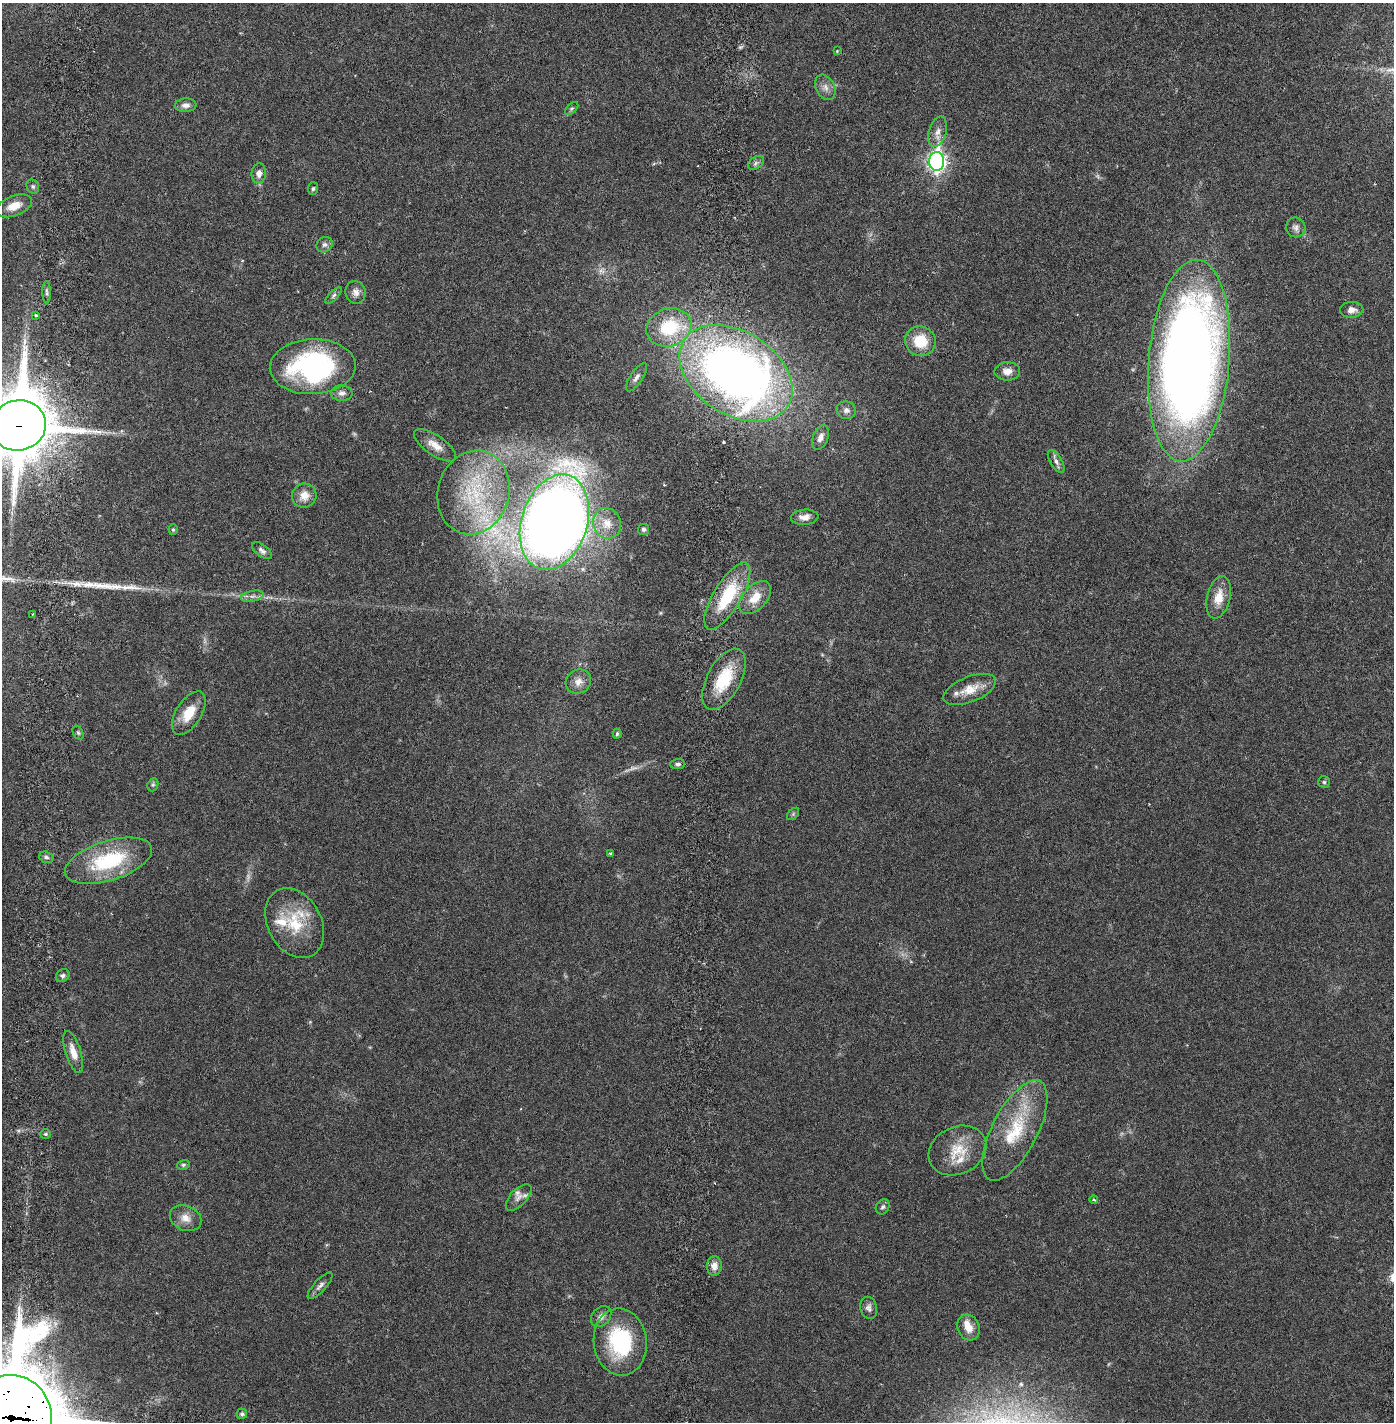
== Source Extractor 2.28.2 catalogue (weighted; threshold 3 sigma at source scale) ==
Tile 11 of 4 x 4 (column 3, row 3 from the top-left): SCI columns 2886-4277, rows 1510-2929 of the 5880 x 5855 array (HDU 1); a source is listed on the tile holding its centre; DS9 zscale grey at full resolution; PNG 1396 x 1424 px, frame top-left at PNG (2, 3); each listed source drawn as its Kron ellipse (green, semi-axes under 4 px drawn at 4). Shown black and unused: <1% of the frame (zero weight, under 2 of 6 exposures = <1% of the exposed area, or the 3 px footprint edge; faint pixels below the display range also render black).
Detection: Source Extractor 2.28.2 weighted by HDU 2 'WHT'; one run over the whole footprint, this tile lists its part. Background 0.021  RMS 0.0033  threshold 0.0135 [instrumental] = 3 sigma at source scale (4.09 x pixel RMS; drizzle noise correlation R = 1.36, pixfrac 0.8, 0.05/0.05 arcsec/px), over >= 5 px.
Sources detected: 90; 6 too faint to see at this stretch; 1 cosmic-ray / hot-pixel residue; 1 long thin detection or spike segment (spike, bleed or trail) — neither listed nor drawn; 6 inside a brighter listed object's ellipse — not listed separately; the other 76 listed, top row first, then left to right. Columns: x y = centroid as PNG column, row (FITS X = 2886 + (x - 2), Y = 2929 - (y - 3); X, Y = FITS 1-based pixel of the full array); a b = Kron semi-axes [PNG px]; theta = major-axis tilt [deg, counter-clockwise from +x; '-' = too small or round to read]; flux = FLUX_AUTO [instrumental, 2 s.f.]
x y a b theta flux
837 51 3 2 - 0.14
825 87 13 9 -63 1.3
186 105 11 6 4 0.99
572 108 8 5 44 0.4
938 132 15 9 74 1.5
937 162 9 7 88 79
756 163 9 6 32 0.59
259 173 10 7 85 1.2
33 187 7 6 - 0.43
313 189 6 5 - 0.35
14 206 19 10 21 2.8
1296 227 10 9 - 0.92
324 245 8 7 - 0.67
47 292 11 4 -89 0.53
356 292 11 10 - 1.2
334 295 10 4 45 0.47
1352 310 12 8 2 1.4
36 315 3 2 - 0.41
669 327 23 18 19 11
920 341 15 15 - 5.7
1189 361 101 40 85 250
313 367 43 27 2 37
1007 371 13 9 2 1.7
736 373 62 41 -33 160
636 377 16 6 55 0.89
342 393 11 8 -2 0.93
846 410 10 9 - 0.91
18 425 28 25 12 1700
820 437 13 7 68 1.3
435 445 24 10 -34 2.4
1056 461 13 6 -59 0.89
473 492 42 35 73 18
304 495 12 12 - 2.2
805 517 14 7 4 1.6
554 522 49 33 72 300
607 523 15 13 -71 2.9
643 529 6 5 - 0.49
173 530 5 4 - 0.27
262 551 12 6 -37 0.73
252 596 11 5 11 0.75
727 596 38 14 59 11
1219 597 22 11 77 3.2
755 598 20 12 47 3.6
33 614 3 2 - 0.2
724 679 33 17 62 8.4
578 682 13 12 - 1.8
970 689 28 12 22 3.6
189 713 24 12 58 4.2
78 733 7 5 -63 0.37
617 734 5 4 - 0.4
678 764 7 5 3 0.47
1324 782 6 5 - 0.32
153 785 7 5 69 0.33
793 814 7 4 46 0.33
610 854 3 3 - 0.22
46 857 7 5 -17 0.45
108 861 45 20 17 16
295 923 37 26 -61 9.2
63 976 7 6 - 0.49
73 1052 22 7 -72 2.3
1015 1131 55 22 63 12
45 1134 5 4 - 0.32
957 1150 30 23 26 6.1
183 1165 6 5 - 0.37
519 1197 16 8 47 1.3
1094 1200 4 3 - 0.33
883 1207 8 6 56 0.54
186 1218 16 12 -24 2.1
714 1266 10 7 87 1.4
320 1286 17 6 48 0.85
869 1308 11 8 -75 0.85
601 1316 12 8 47 1.2
969 1327 13 11 -63 2.1
620 1342 34 26 -83 18
242 1414 5 5 - 0.39
12 1417 42 40 -78 3300
Overlapping masked pixels (flux is a lower limit): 2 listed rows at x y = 18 425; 12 1417
Isophote crosses this tile's border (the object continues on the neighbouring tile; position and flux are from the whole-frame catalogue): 2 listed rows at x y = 18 425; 12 1417